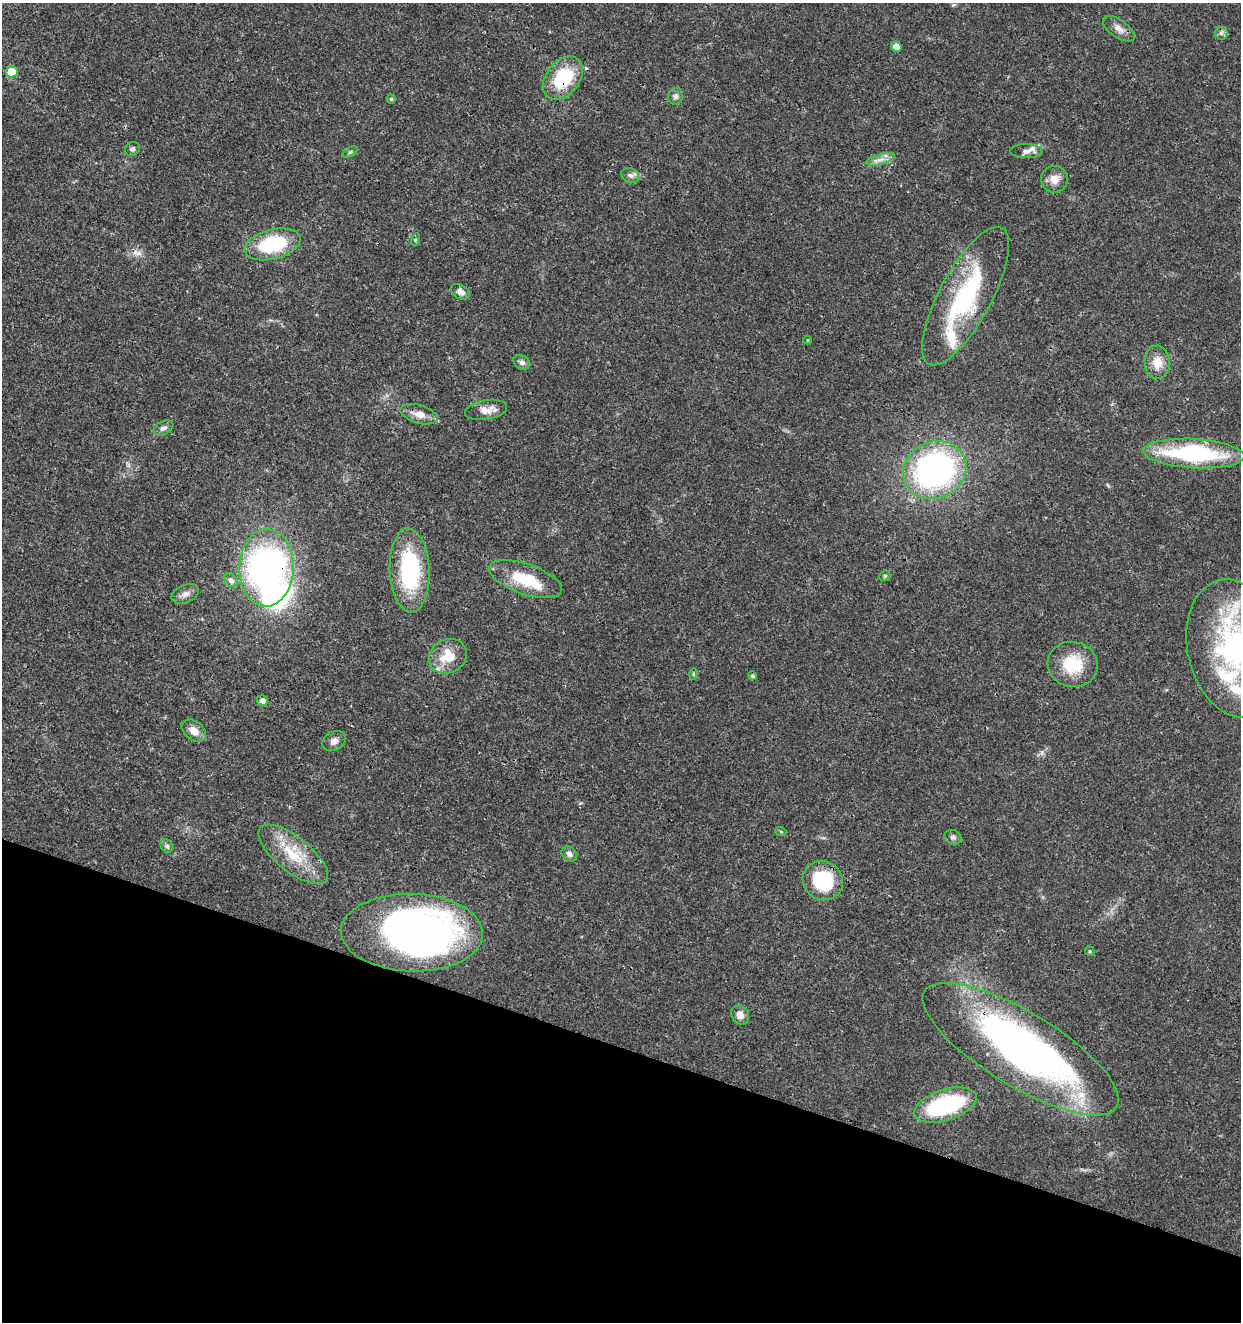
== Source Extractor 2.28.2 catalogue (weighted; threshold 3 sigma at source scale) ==
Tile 15 of 4 x 4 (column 3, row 4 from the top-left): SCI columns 2763-4001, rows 6-1325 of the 5463 x 5297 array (HDU 1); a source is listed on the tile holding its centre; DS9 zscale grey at full resolution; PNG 1243 x 1324 px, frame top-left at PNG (2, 3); each listed source drawn as its Kron ellipse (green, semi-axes under 4 px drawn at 4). Shown black and unused: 21% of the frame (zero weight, under 3 of 4 exposures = <1% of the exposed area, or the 3 px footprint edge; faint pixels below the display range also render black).
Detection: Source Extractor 2.28.2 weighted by HDU 2 'WHT'; one run over the whole footprint, this tile lists its part. Background 0.018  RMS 0.002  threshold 0.00906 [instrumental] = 3 sigma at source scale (4.5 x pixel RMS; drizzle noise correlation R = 1.50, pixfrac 1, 0.0396/0.0396 arcsec/px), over >= 5 px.
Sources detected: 64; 2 inside a brighter object's white glare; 2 cosmic-ray / hot-pixel residue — neither listed nor drawn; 10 inside a brighter listed object's ellipse — not listed separately; the other 50 listed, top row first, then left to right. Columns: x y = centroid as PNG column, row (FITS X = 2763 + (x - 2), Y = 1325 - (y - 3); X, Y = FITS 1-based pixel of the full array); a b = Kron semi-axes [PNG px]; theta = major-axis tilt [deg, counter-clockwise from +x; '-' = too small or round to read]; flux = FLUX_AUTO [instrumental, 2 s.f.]
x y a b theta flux
1119 29 18 9 -35 1.5
1221 33 6 6 - 0.62
896 47 5 5 - 1.5
12 72 6 5 - 4.4
563 78 24 16 51 12
675 96 8 7 - 0.8
391 99 4 4 - 0.27
132 149 8 6 38 0.53
1026 151 16 7 0 1.1
350 152 8 3 32 0.31
880 159 15 5 16 1.3
630 175 9 7 -31 0.78
1054 179 13 13 - 2.1
415 240 6 4 72 0.27
272 244 29 15 15 14
460 292 10 7 -33 1.1
966 296 77 26 62 26
807 340 4 3 - 0.16
522 362 9 7 -33 0.85
1157 362 17 12 -87 3
486 410 21 10 9 2.1
419 414 19 9 -16 2.2
163 428 10 6 25 0.83
1194 454 50 14 -3 25
935 470 32 28 24 57
266 568 39 27 88 81
410 570 42 20 -87 21
885 576 6 5 - 0.29
526 579 38 15 -19 8.5
231 580 8 6 -45 0.84
185 594 14 9 23 1.2
1235 649 70 47 -76 40
448 656 19 17 29 5.2
1073 664 25 22 -11 8.1
693 674 6 4 -90 0.24
752 676 4 4 - 0.52
262 701 5 5 - 1.1
194 731 14 9 -37 2
334 741 12 9 27 1.2
781 832 5 3 - 0.21
953 837 8 7 - 0.61
167 846 7 6 - 0.52
293 854 42 17 -39 8.4
569 854 8 6 -44 0.84
823 881 20 19 - 12
412 933 71 39 -2 100
1090 951 5 4 - 0.31
740 1015 10 8 -57 1.4
1021 1049 112 37 -31 100
945 1105 32 15 18 22
Overlapping masked pixels (flux is a lower limit): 5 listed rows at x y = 12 72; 563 78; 266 568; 412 933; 1021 1049
Isophote crosses this tile's border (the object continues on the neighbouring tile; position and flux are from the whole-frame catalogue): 1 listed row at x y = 1235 649